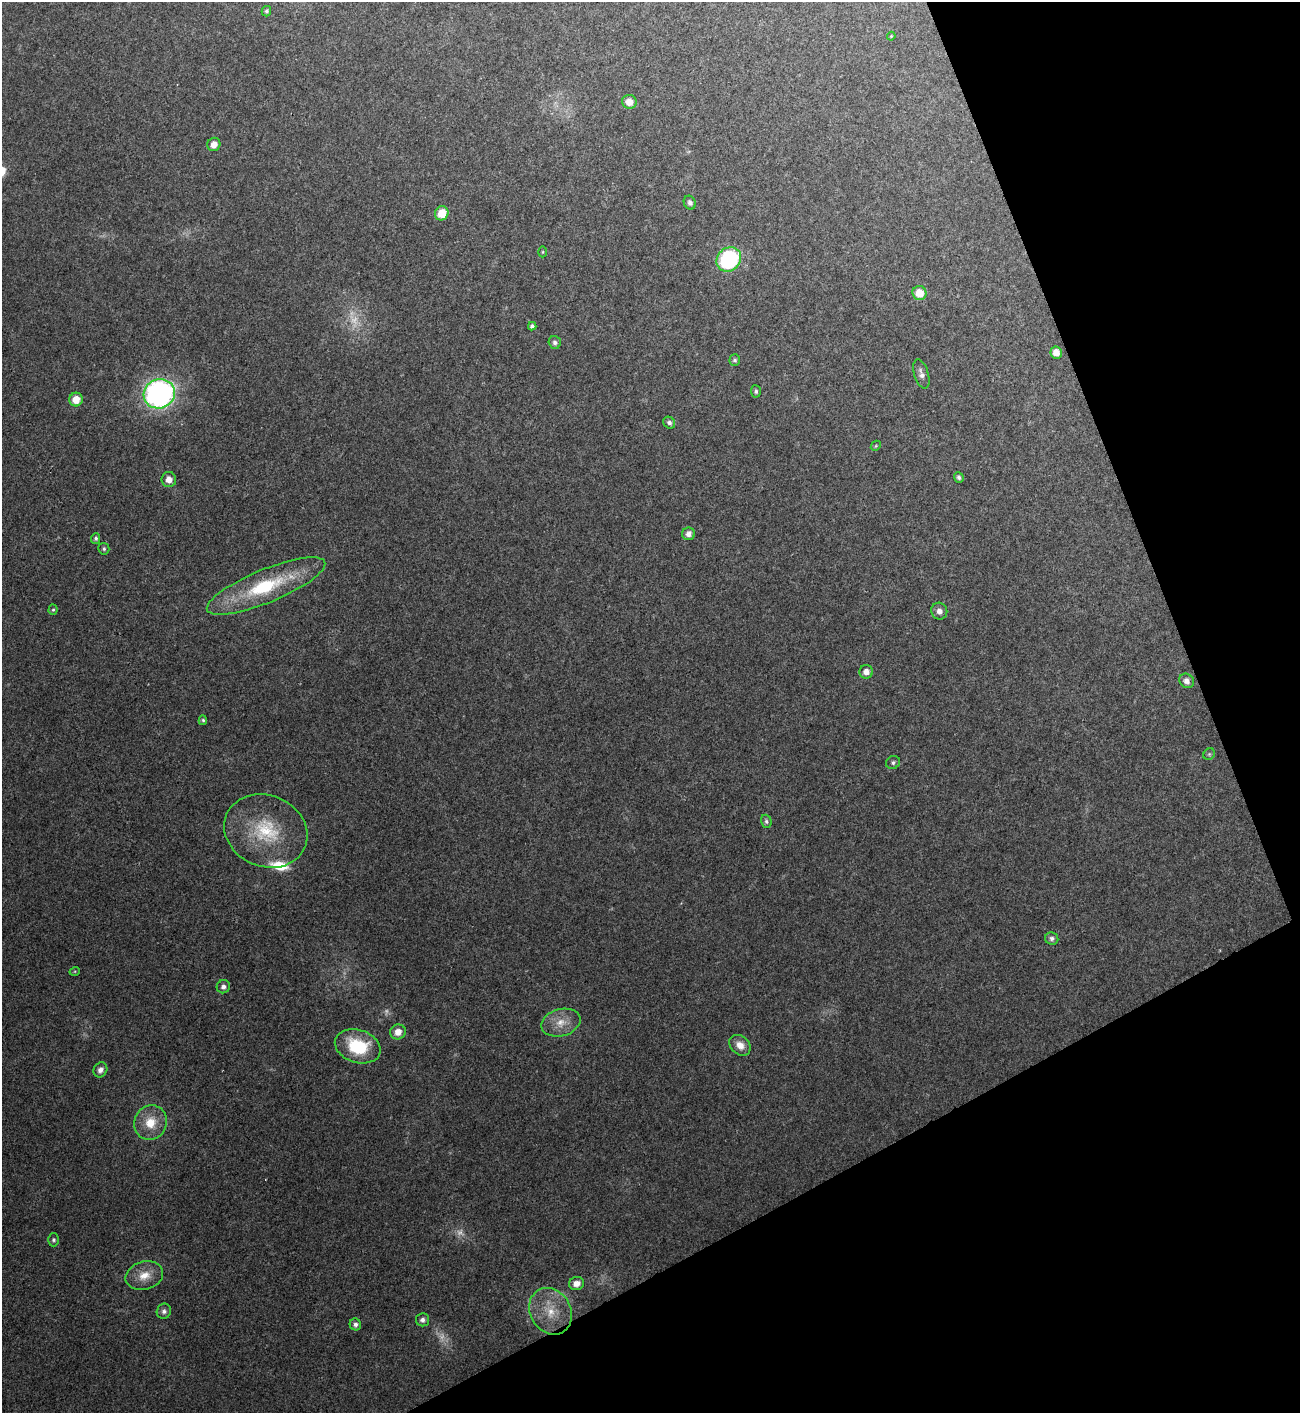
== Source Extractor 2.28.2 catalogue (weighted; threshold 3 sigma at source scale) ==
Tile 12 of 4 x 4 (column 4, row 3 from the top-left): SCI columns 4051-5348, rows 1414-2824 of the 5633 x 5646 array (HDU 1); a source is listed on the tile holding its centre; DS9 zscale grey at full resolution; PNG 1302 x 1415 px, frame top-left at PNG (2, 2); each listed source drawn as its Kron ellipse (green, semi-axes under 4 px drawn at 4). Shown black and unused: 22% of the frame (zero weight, under 2 of 3 exposures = <1% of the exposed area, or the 3 px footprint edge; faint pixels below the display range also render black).
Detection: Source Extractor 2.28.2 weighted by HDU 2 'WHT'; one run over the whole footprint, this tile lists its part. Background 0.0477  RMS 0.0075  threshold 0.0339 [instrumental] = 3 sigma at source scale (4.5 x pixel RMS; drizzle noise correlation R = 1.50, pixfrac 1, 0.05/0.05 arcsec/px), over >= 5 px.
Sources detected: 55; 4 too faint to see at this stretch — neither listed nor drawn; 1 inside a brighter listed object's ellipse — not listed separately; the other 50 listed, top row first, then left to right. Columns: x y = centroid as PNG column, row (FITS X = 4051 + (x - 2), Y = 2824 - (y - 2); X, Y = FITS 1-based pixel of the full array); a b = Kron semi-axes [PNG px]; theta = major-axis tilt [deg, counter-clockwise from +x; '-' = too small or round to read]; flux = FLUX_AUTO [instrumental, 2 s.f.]
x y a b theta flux
266 11 5 4 - 1.4
891 36 4 3 - 0.72
629 102 7 7 - 7.8
214 144 7 6 - 6.4
690 203 7 6 - 2.6
442 213 7 6 - 14
543 252 5 3 - 0.76
729 259 13 11 43 87
919 293 7 7 - 12
532 326 4 4 - 1.9
555 342 6 6 - 2.4
1056 352 6 6 - 7.2
735 360 5 5 - 1.6
921 374 15 7 -73 4.4
756 391 6 5 - 1.6
159 394 16 14 23 240
76 400 7 6 - 11
669 423 6 5 - 2.2
876 446 5 4 - 0.86
959 477 5 5 - 2.1
169 480 7 7 - 6.1
689 534 6 6 - 4.1
96 538 5 4 - 1.8
104 549 6 5 - 1.5
266 586 64 16 22 67
53 610 5 4 - 1.2
939 611 8 8 - 4.6
866 672 7 6 - 5.5
1187 681 7 7 - 4
203 720 5 4 - 1.2
1209 754 6 5 - 1.1
893 762 7 6 - 1.9
766 821 6 5 - 1.8
266 831 43 35 -24 53
1052 938 6 6 - 2.4
75 971 5 3 - 0.75
223 987 7 6 - 3.1
561 1023 20 13 15 12
398 1032 8 7 - 7.2
740 1045 12 9 -42 8.1
358 1046 23 16 -18 43
100 1070 8 6 61 3.8
150 1123 17 16 - 18
53 1240 6 5 - 1.7
144 1276 19 14 16 13
577 1283 7 6 - 6.8
164 1311 8 7 - 2.7
551 1311 24 20 -58 23
422 1320 6 6 - 2.7
355 1324 6 5 - 2.8